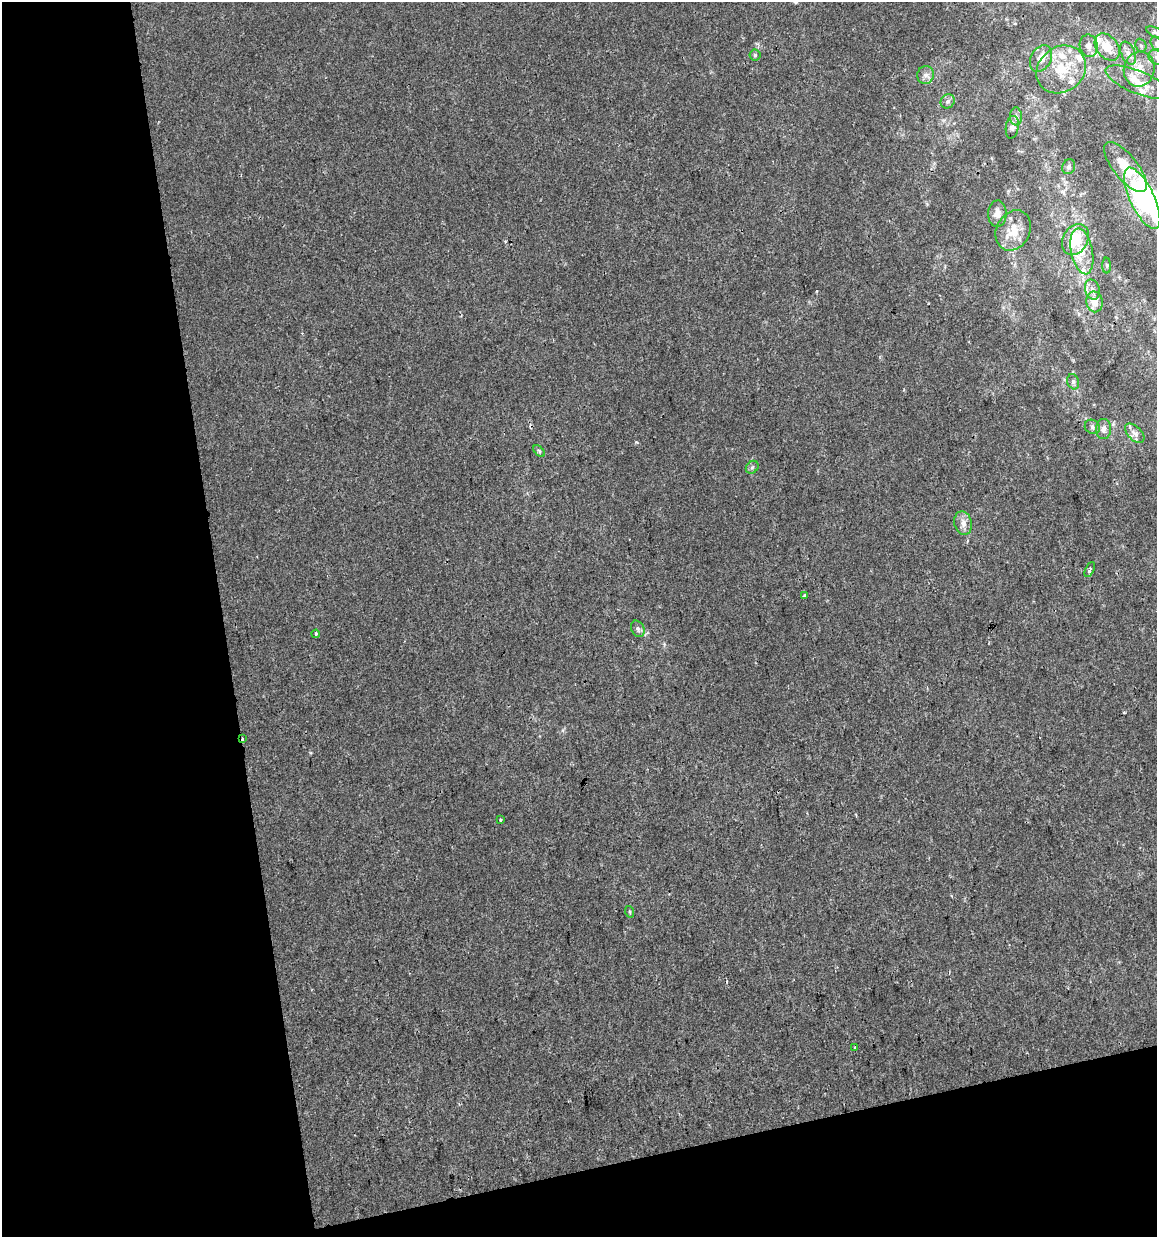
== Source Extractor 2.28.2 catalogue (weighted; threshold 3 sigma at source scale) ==
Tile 3 of 2 x 2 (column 1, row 2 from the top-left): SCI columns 25-1179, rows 2-1236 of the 2373 x 2471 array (HDU 1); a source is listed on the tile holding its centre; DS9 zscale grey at full resolution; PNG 1159 x 1239 px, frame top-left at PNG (2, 2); each listed source drawn as its Kron ellipse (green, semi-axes under 4 px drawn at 4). Shown black and unused: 25% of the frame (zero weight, under 2 of 3 exposures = <1% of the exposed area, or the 3 px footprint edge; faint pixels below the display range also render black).
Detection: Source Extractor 2.28.2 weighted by HDU 2 'WHT'; one run over the whole footprint, this tile lists its part. Background 8.56e-05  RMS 0.0042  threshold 0.0189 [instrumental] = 3 sigma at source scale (4.5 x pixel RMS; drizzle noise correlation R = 1.50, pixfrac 1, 0.0396/0.0396 arcsec/px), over >= 5 px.
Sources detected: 56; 1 inside a brighter object's white glare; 2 cosmic-ray / hot-pixel residue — neither listed nor drawn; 12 inside a brighter listed object's ellipse — not listed separately; the other 41 listed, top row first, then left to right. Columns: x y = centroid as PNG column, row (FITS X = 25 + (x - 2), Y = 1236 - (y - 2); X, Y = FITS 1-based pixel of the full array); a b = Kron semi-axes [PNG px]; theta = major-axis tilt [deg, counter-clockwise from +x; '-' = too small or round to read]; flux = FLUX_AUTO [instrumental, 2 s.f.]
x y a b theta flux
1155 32 9 4 -25 0.87
1156 43 7 5 -71 0.77
1141 45 7 5 -68 0.76
1089 46 11 9 -79 2.8
1107 47 15 10 -51 8.2
1128 53 12 7 -67 2.5
755 55 5 5 - 0.66
1156 57 8 7 - 1.6
1041 58 14 10 60 4.8
1061 69 26 22 39 16
1139 69 18 15 76 7.5
925 75 9 8 - 2
1138 82 34 11 -22 8.8
948 101 7 6 - 1.2
1016 116 9 6 -89 1.4
1012 127 11 6 82 2.1
1069 167 7 6 - 1.1
1126 167 30 12 -51 11
1142 198 33 12 -64 65
997 214 13 9 88 3.2
1013 230 21 16 61 8.3
1075 240 16 12 61 14
1082 251 23 11 -79 8.5
1107 266 8 4 -89 0.69
1092 289 10 7 -75 2.2
1094 302 10 8 -79 4.8
1073 382 8 5 -71 1
1092 427 8 6 -38 1.2
1103 429 10 7 85 2
1135 433 12 7 -45 2
539 451 7 4 -45 0.72
752 467 7 5 45 0.9
963 523 12 8 -76 3
1090 569 8 4 63 1.2
805 596 4 3 - 0.83
638 629 9 6 -64 1.4
316 634 4 3 - 0.93
243 739 3 2 - 0.89
500 820 3 3 - 0.52
630 912 6 3 -71 0.48
855 1048 3 3 - 0.74
Overlapping masked pixels (flux is a lower limit): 1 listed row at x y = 243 739
Isophote crosses this tile's border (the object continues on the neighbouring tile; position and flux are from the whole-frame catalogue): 3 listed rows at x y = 1155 32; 1156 43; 1156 57
Unlisted compact peaks at least as high as the median listed source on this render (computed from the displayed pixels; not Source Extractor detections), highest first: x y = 636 442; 310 753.